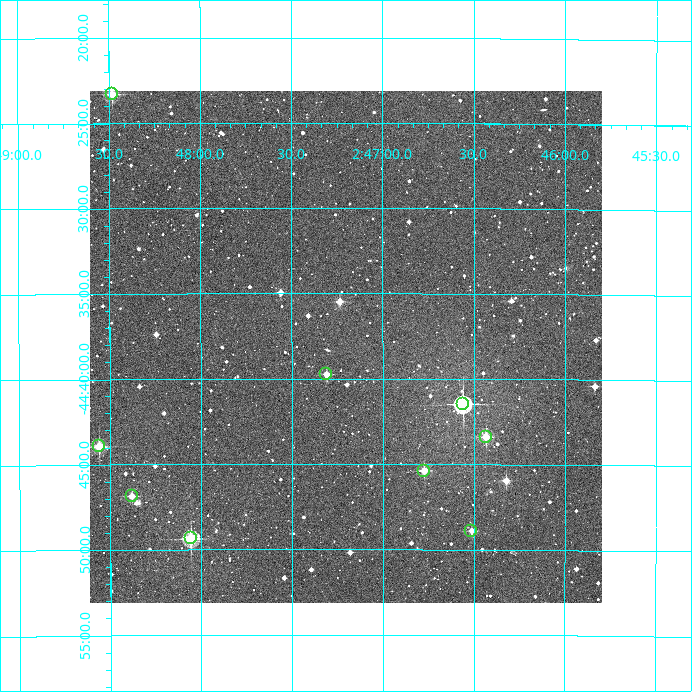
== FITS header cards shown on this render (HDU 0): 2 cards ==
NAXIS1  =                  512
NAXIS2  =                  512

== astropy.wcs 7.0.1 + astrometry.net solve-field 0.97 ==
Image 512 x 512 px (HDU 0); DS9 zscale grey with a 90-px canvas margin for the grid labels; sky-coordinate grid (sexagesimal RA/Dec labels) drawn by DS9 from the SOLVED WCS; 9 Tycho-2 reference stars matched to detected sources circled (green)
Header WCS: RA---TAN/DEC--TAN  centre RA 02:47:12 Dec -44:38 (41.80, -44.63 deg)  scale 3.52 arcsec/px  FOV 30.0' x 30.0'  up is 0 deg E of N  parity normal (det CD < 0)
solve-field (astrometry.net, Tycho-2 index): VERIFIED the header's WCS against the Tycho-2 star catalogue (verified at 2 index scales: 9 matches each, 0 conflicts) and refined it, rather than solving blind
Solved WCS: RA---TAN-SIP/DEC--TAN-SIP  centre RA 02:47:12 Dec -44:38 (41.80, -44.64 deg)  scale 3.52 arcsec/px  FOV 30.0' x 30.0'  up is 0 deg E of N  parity normal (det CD < 0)
The solver's refit moves the header's centre by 1.8 arcsec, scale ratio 1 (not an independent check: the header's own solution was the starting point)
Tycho-2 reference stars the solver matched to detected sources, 9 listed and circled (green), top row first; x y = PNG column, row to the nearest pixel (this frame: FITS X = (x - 90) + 1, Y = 512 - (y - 91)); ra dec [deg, ICRS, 3 dp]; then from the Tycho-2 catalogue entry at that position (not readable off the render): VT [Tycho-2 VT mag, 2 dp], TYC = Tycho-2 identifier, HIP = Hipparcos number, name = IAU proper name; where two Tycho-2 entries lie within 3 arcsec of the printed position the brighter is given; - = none
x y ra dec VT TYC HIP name
112 94 42.120 -44.388 10.89 7565-677-1 - -
326 374 41.827 -44.662 11.47 7565-818-1 - -
463 404 41.640 -44.691 9.37 7565-621-1 - -
486 437 41.608 -44.723 11.33 7565-188-1 - -
99 446 42.140 -44.732 10.67 7565-604-1 - -
424 471 41.693 -44.756 11.55 7565-391-1 - -
132 496 42.095 -44.781 11.87 7565-693-1 - -
471 531 41.628 -44.815 12.31 7565-784-1 - -
191 538 42.014 -44.822 9.92 7565-599-1 - -